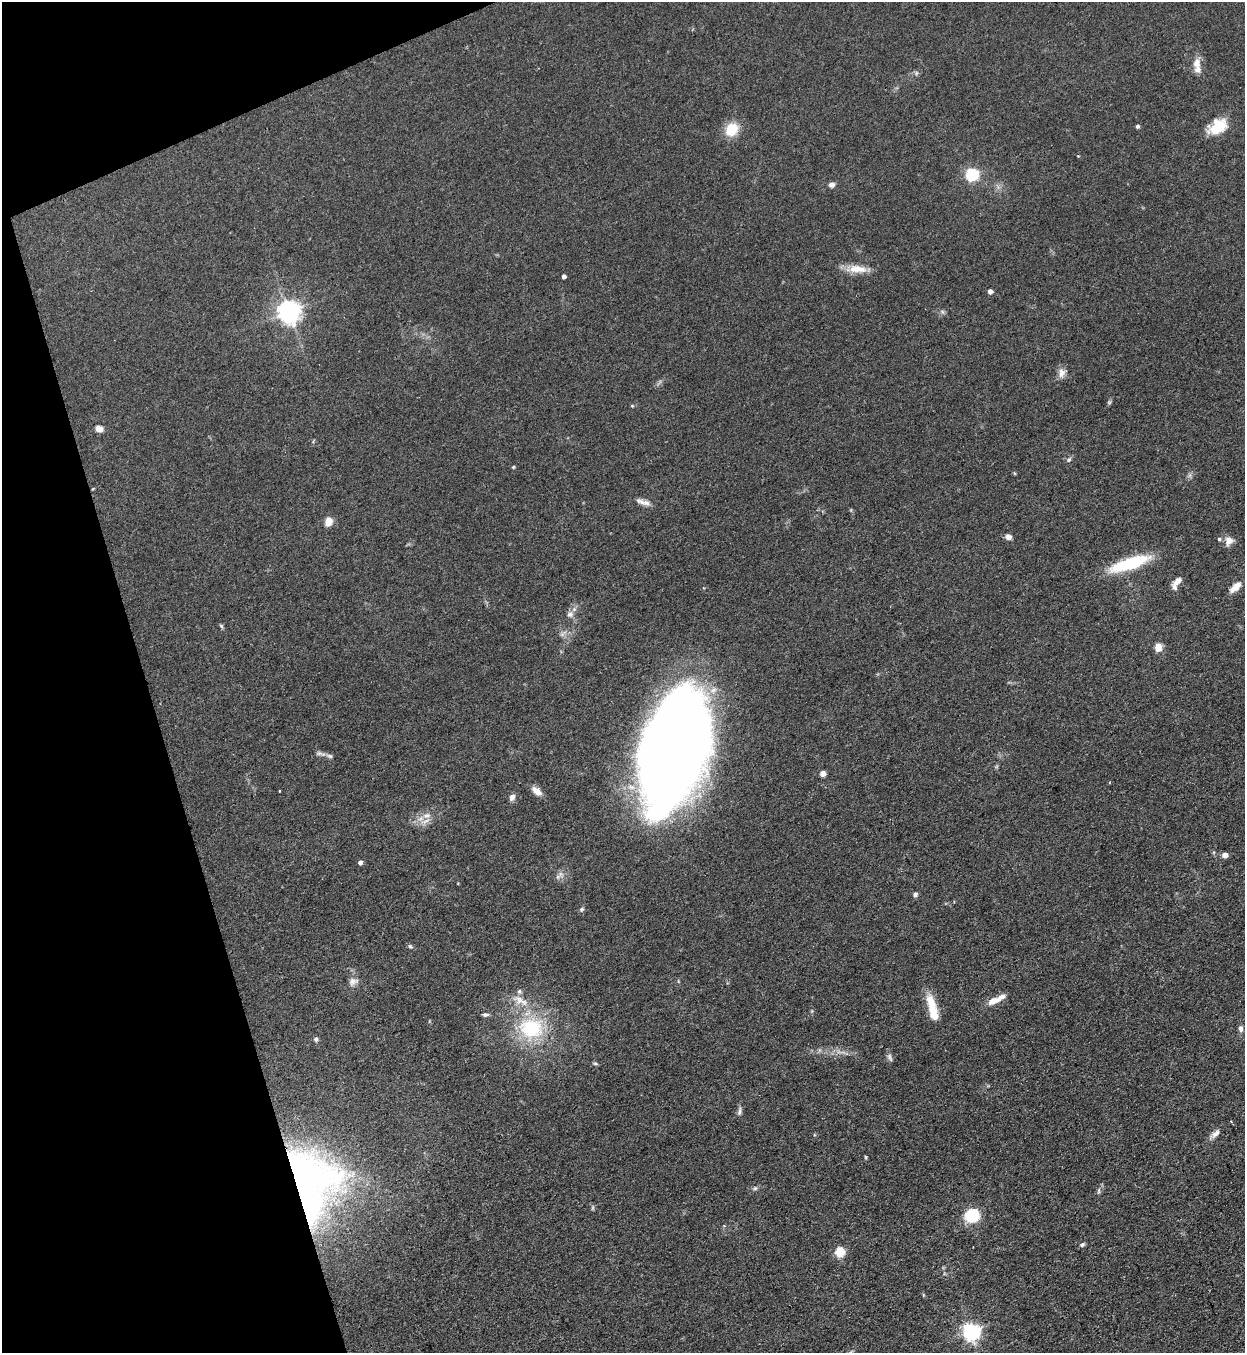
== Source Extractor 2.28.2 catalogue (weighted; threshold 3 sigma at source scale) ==
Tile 5 of 4 x 4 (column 1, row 2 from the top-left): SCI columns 308-1550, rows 2739-4089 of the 5457 x 5478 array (HDU 1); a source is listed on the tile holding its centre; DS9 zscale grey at full resolution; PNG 1247 x 1355 px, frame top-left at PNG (2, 2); no overlay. Shown black and unused: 15% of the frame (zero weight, under 3 of 4 exposures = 5% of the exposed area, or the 3 px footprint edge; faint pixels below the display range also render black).
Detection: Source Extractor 2.28.2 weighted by HDU 2 'WHT'; one run over the whole footprint, this tile lists its part. Background 0.0726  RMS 0.0059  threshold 0.0264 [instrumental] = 3 sigma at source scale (4.5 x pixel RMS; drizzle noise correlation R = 1.50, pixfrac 1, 0.05/0.05 arcsec/px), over >= 5 px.
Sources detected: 70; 2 too faint to see at this stretch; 1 inside a brighter object's white glare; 1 cosmic-ray / hot-pixel residue — not listed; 4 inside a brighter listed object's ellipse — not listed separately; the other 62 listed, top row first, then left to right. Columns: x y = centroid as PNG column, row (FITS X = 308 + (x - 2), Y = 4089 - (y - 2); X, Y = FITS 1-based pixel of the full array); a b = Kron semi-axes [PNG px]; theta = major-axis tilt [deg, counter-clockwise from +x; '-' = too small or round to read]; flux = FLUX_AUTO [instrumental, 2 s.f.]
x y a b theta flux
1196 63 13 9 76 5.2
916 73 6 5 - 1.1
1137 126 5 4 - 1.2
1217 127 20 13 32 19
732 129 16 13 50 13
1078 156 4 3 - 0.38
971 175 6 5 - 89
832 185 6 5 - 2.8
857 269 29 9 -2 9.2
564 276 4 4 - 2
990 292 4 4 - 3.3
288 312 7 7 - 480
942 312 7 4 -45 1.1
1062 373 14 9 87 3.8
1109 402 6 5 - 0.89
632 406 6 4 0 0.61
99 429 9 7 -7 3.4
1069 460 7 5 49 1.3
513 467 5 4 - 0.64
92 489 5 3 - 0.43
641 502 17 7 -18 3.8
328 522 9 7 70 6.1
1008 537 7 6 - 2.8
1219 539 5 4 - 1
1229 541 12 9 59 4.3
1130 563 39 10 18 41
1178 581 12 7 43 3.4
1235 587 17 7 43 5.3
570 614 10 9 - 3
221 626 6 5 - 0.85
1158 648 7 7 - 6.3
674 747 102 52 74 960
329 756 10 5 -18 1.7
823 774 5 4 - 5.7
537 791 14 8 -39 4.4
512 797 8 6 61 2.7
427 816 12 8 7 4.8
1225 855 6 5 - 3.2
360 862 4 4 - 2.3
915 894 6 6 - 1.5
581 909 6 5 - 1
410 946 7 5 -30 1
353 982 14 10 22 3.6
519 991 7 6 - 1.4
993 1001 14 7 25 5.5
932 1008 34 10 -76 15
485 1015 8 5 1 1.5
531 1028 38 32 -6 46
1240 1029 8 6 -89 1.9
316 1039 6 6 - 1.3
890 1057 12 5 -69 1.7
595 1063 6 4 -1 0.84
739 1112 12 6 79 1.9
1215 1134 17 7 42 3.5
866 1157 5 3 - 0.64
304 1182 93 67 9 270
755 1188 6 5 - 1.1
1099 1191 8 4 81 1.1
972 1216 12 11 - 26
1082 1245 7 5 33 1.2
840 1252 5 5 - 34
971 1331 7 7 - 210
Overlapping masked pixels (flux is a lower limit): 1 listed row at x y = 304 1182